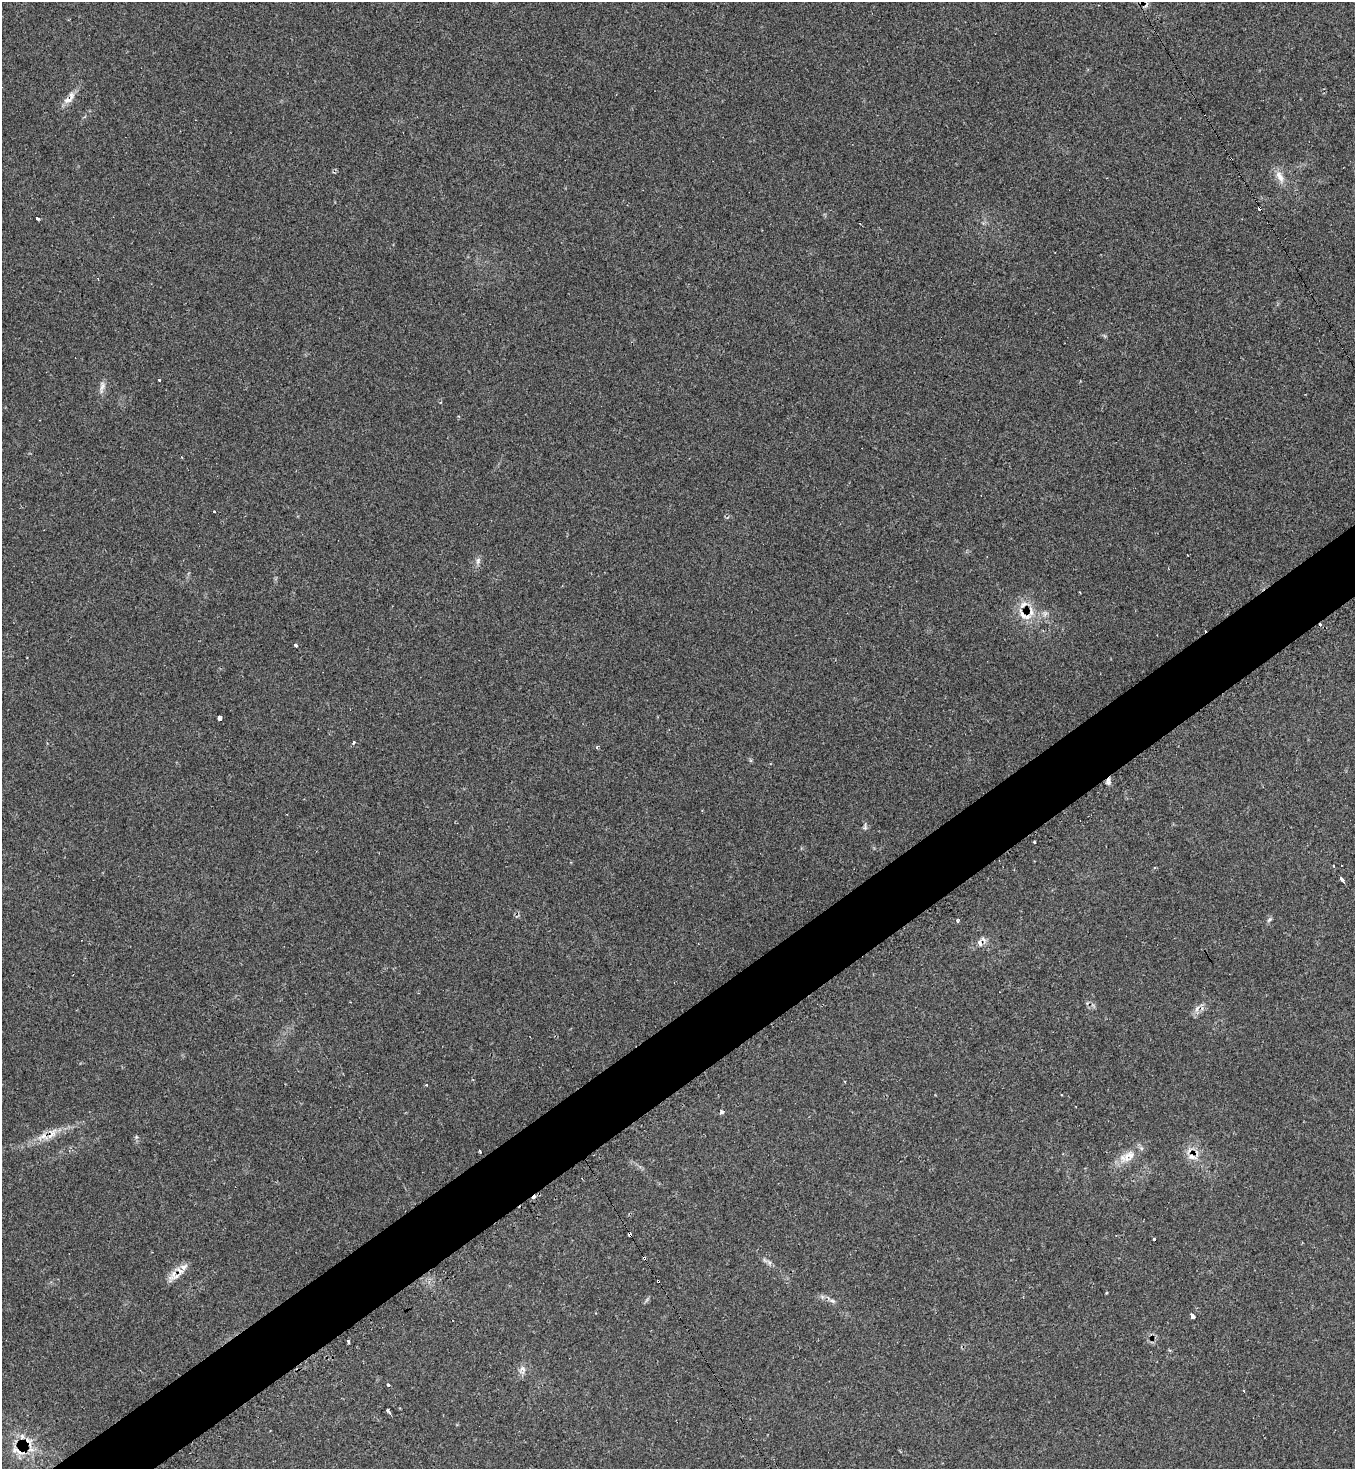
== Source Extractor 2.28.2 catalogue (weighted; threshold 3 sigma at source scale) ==
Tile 7 of 4 x 4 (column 3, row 2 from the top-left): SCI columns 2860-4212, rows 2953-4419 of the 5874 x 5886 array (HDU 1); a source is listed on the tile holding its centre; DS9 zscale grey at full resolution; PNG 1357 x 1471 px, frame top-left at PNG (2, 2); no overlay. Shown black and unused: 5% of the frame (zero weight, under 2 of 3 exposures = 1% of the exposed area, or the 3 px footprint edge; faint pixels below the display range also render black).
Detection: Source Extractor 2.28.2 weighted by HDU 2 'WHT'; one run over the whole footprint, this tile lists its part. Background 0.0689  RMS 0.0065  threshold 0.0294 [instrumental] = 3 sigma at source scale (4.5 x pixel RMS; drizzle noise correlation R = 1.50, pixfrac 1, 0.05/0.05 arcsec/px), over >= 5 px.
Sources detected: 58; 10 cosmic-ray / hot-pixel residue — not listed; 7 inside a brighter listed object's ellipse — not listed separately; the other 41 listed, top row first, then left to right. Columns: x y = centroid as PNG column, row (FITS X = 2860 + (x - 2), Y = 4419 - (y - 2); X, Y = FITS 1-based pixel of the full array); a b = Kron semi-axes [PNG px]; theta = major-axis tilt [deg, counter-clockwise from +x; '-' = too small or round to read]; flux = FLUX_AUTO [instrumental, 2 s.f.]
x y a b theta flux
68 100 15 8 11 4.4
1280 176 20 8 -62 5.8
37 219 4 3 - 2.8
159 380 3 3 - 2.1
102 387 18 6 77 3.4
182 457 3 2 - 0.88
478 561 11 6 75 2.4
1031 611 17 6 -84 5.2
1023 614 16 8 -56 6.9
1045 614 10 5 39 2.1
296 645 5 4 - 1.3
219 718 3 3 - 32
353 743 5 3 - 0.98
1108 781 10 5 88 2.3
865 828 7 5 88 1.4
1034 842 3 3 - 1
1155 867 3 3 - 1.1
1342 880 5 3 - 5.7
1269 919 8 5 48 1.4
957 921 4 3 - 2.2
980 943 10 5 -72 2.3
1197 1008 10 5 62 2.8
426 1085 4 3 - 0.62
722 1112 4 3 - 3.1
43 1136 18 10 24 7.6
136 1137 6 4 45 0.9
480 1151 3 3 - 2
1127 1156 28 13 30 11
1192 1156 14 8 -21 5.8
630 1234 3 3 - 5.2
1154 1239 3 3 - 2.2
644 1258 4 3 - 1.4
765 1260 9 3 -45 1.4
173 1276 18 13 37 7.3
832 1301 12 5 -25 2.3
1192 1316 3 3 - 23
348 1342 3 3 - 2.2
523 1369 9 7 -36 2.7
388 1385 4 3 - 2.4
388 1411 6 3 -52 1.8
27 1441 15 12 31 8.7
Overlapping masked pixels (flux is a lower limit): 8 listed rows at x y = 1023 614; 1108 781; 43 1136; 1192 1156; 630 1234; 644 1258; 173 1276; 27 1441